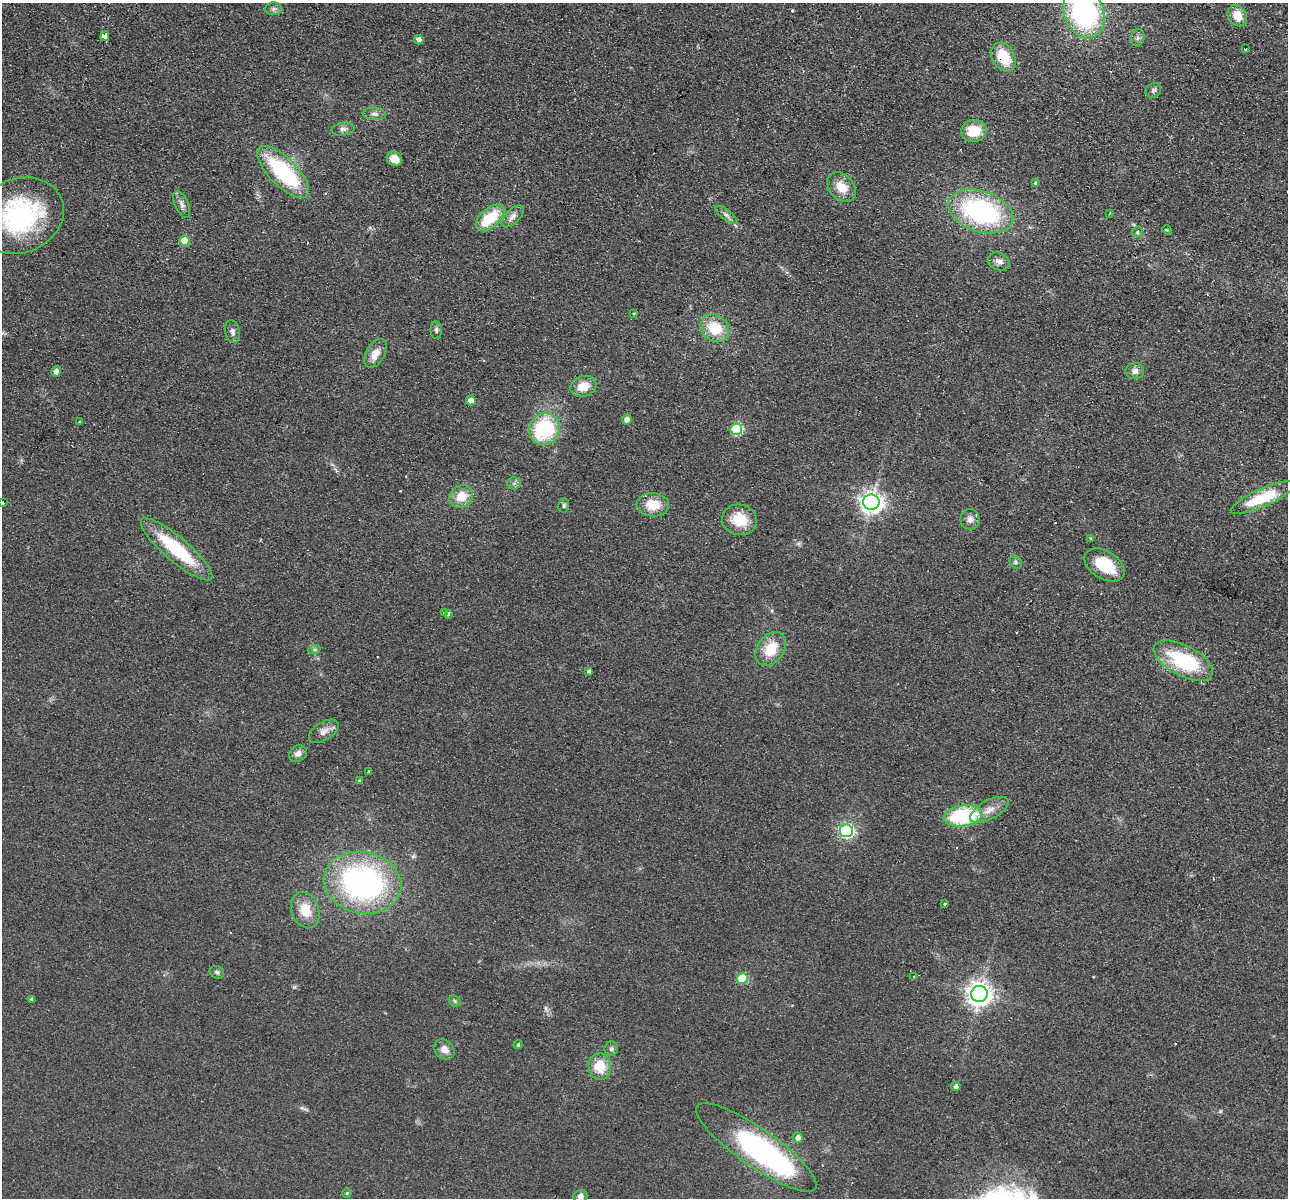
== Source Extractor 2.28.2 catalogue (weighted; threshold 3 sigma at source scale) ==
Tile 10 of 4 x 4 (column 2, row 3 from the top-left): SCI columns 1304-2589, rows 1382-2577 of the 5179 x 5279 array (HDU 1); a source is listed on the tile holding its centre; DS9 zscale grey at full resolution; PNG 1290 x 1200 px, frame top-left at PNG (2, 3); each listed source drawn as its Kron ellipse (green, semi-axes under 4 px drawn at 4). Shown black and unused: <1% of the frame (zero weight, under 2 of 3 exposures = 3% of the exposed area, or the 3 px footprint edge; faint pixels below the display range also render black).
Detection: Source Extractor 2.28.2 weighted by HDU 2 'WHT'; one run over the whole footprint, this tile lists its part. Background 0.0944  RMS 0.01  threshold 0.0453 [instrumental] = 3 sigma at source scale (4.5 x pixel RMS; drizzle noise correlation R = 1.50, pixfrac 1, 0.05/0.05 arcsec/px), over >= 5 px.
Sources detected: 90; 1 inside a brighter object's white glare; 4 cosmic-ray / hot-pixel residue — neither listed nor drawn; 1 inside a brighter listed object's ellipse — not listed separately; the other 84 listed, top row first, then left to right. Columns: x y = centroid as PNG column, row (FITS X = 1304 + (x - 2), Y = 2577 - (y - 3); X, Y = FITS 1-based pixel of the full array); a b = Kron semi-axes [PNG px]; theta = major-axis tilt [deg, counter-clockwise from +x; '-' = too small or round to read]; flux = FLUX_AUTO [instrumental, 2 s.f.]
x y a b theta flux
274 9 8 6 2 3.1
1084 13 26 19 -69 180
1237 16 11 9 -58 14
105 36 5 4 - 18
1138 38 9 6 86 3
419 40 5 4 - 5.4
1246 49 3 2 - 1.7
1003 57 15 11 -61 32
1153 90 8 6 35 2.8
374 114 12 6 -5 4
343 129 11 6 9 3.8
974 131 13 11 5 22
394 159 8 6 -39 12
283 172 34 14 -45 98
1035 183 4 4 - 1.2
842 187 16 12 -49 16
182 204 14 6 -67 4.8
981 211 33 20 -18 160
1109 214 3 3 - 0.73
726 215 13 5 -38 3.6
21 216 44 37 24 130
513 216 13 7 46 5.3
490 218 17 9 41 36
1167 230 5 4 - 1.1
1138 232 5 5 - 3.3
184 241 5 5 - 21
999 261 11 8 -29 5.5
634 313 3 2 - 0.79
715 328 15 13 -33 29
436 330 9 5 -89 2.6
232 332 11 7 -76 4
376 353 16 9 60 11
56 371 5 4 - 5.4
1135 371 9 8 - 5.3
583 386 13 10 17 15
471 400 5 5 - 8.9
627 420 5 4 - 7.3
79 422 4 2 - 0.87
544 429 16 15 - 84
736 429 6 5 - 77
514 483 6 6 - 2.5
461 496 12 11 - 17
1263 498 35 9 24 48
871 502 8 7 - 680
3 503 3 3 - 2.1
564 505 7 5 77 2
653 505 16 11 -4 21
970 519 10 9 - 5.3
739 520 17 15 -11 24
1091 538 3 3 - 1.7
177 549 46 12 -40 70
1016 562 7 5 -50 2.2
1105 565 22 14 -32 37
444 613 3 3 - 2.3
448 614 4 3 - 5
771 649 18 13 56 26
314 650 6 4 18 1.7
1183 661 32 15 -28 79
589 671 4 4 - 2.5
324 731 16 9 31 7.1
298 753 9 7 32 5.3
368 772 3 3 - 1.8
360 781 4 4 - 1.3
989 810 21 9 28 11
963 816 19 10 9 88
846 831 6 6 - 200
362 883 39 30 -12 250
945 904 3 3 - 5.9
305 910 19 13 -69 20
217 972 7 6 - 2.3
913 977 4 2 - 0.7
742 979 5 5 - 37
979 994 8 8 - 880
32 999 4 4 - 2.8
454 1001 6 5 - 1.6
518 1045 4 4 - 1.7
444 1049 11 9 -48 7.2
611 1049 7 6 - 2.6
600 1066 13 11 -76 22
956 1086 5 4 - 3.3
798 1138 5 5 - 5.2
756 1147 72 19 -35 230
347 1193 5 4 - 1.5
580 1196 7 6 - 4.3
Overlapping masked pixels (flux is a lower limit): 1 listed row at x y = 1003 57
Isophote crosses this tile's border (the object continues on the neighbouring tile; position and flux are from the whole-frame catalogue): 4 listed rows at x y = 1084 13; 21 216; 3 503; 580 1196